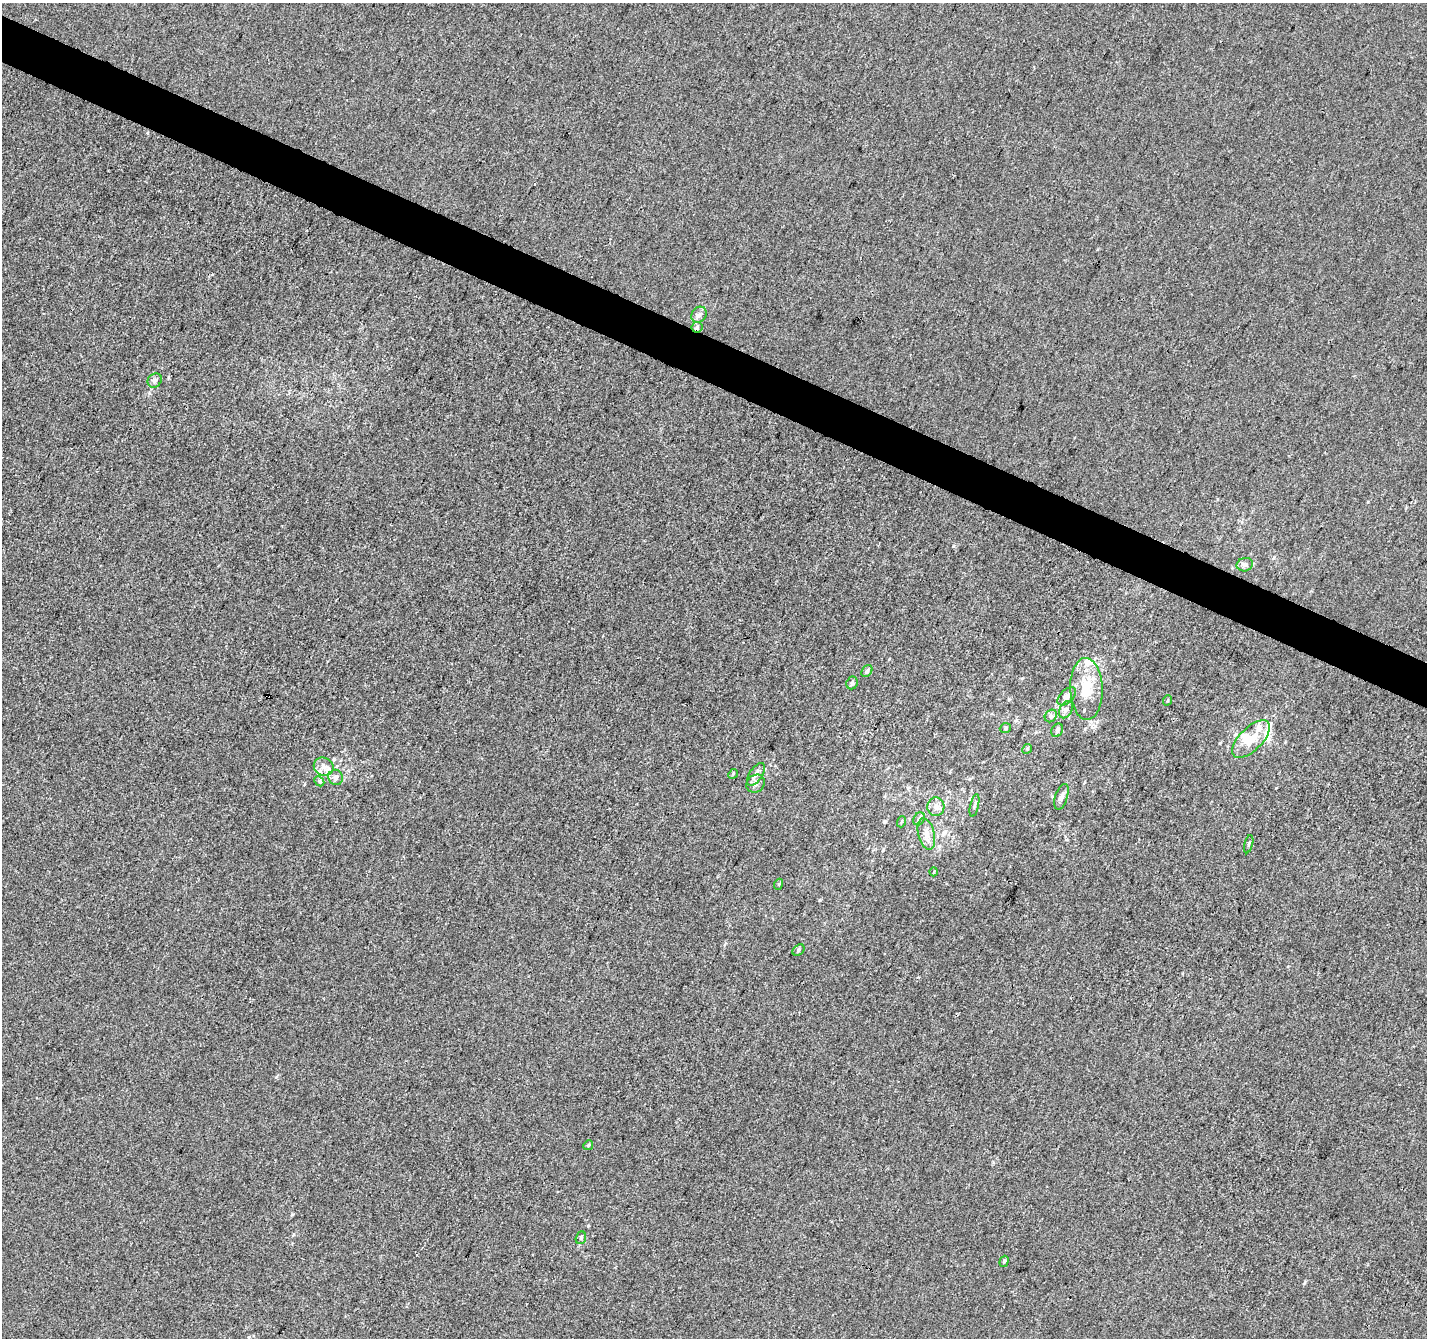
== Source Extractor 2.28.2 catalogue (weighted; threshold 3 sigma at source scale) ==
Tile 11 of 4 x 4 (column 3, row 3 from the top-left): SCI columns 2859-4283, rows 1606-2941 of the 5708 x 5815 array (HDU 1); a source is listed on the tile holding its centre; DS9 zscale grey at full resolution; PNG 1429 x 1340 px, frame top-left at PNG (2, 3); each listed source drawn as its Kron ellipse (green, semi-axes under 4 px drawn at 4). Shown black and unused: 3% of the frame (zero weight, under 3 of 4 exposures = <1% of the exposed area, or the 3 px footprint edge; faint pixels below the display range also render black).
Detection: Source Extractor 2.28.2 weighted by HDU 2 'WHT'; one run over the whole footprint, this tile lists its part. Background 2.39e-04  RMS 0.0036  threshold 0.0162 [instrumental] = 3 sigma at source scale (4.5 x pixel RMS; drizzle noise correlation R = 1.50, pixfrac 1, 0.0396/0.0396 arcsec/px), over >= 5 px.
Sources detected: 41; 1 inside a brighter object's white glare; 1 cosmic-ray / hot-pixel residue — neither listed nor drawn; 5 inside a brighter listed object's ellipse — not listed separately; the other 34 listed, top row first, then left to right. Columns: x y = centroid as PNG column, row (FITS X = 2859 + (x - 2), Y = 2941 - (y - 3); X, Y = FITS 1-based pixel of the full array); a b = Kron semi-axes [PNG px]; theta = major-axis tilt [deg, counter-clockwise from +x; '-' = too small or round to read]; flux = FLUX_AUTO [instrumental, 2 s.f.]
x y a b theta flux
699 315 8 7 - 1.3
697 327 6 5 - 0.79
155 380 7 6 - 1.1
1245 565 8 6 12 1.2
867 671 7 5 54 0.84
852 683 6 5 - 0.9
1086 689 31 16 -88 11
1067 696 11 6 45 2
1168 700 5 3 - 0.34
1066 710 9 6 62 1.2
1051 716 7 5 48 0.89
1005 728 6 4 19 0.6
1057 730 7 5 62 1
1251 739 24 11 45 7.3
1027 749 5 4 - 0.43
324 767 10 9 - 2.4
733 774 5 4 - 0.44
756 774 13 6 56 1.9
336 777 8 7 - 1.3
319 781 6 4 -45 0.53
756 784 10 8 46 1.6
1061 797 13 6 71 1.5
974 806 12 3 77 0.66
936 807 9 8 - 1.9
919 819 7 5 59 0.77
901 822 5 3 - 0.44
926 834 16 8 -75 2.8
1249 844 9 3 75 0.47
934 872 4 3 - 0.28
779 884 5 3 - 0.4
798 950 7 5 42 0.67
588 1145 5 4 - 0.46
581 1238 6 5 - 0.6
1004 1261 6 4 70 0.58
Overlapping masked pixels (flux is a lower limit): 1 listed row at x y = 697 327
Unlisted compact peaks at least as high as the median listed source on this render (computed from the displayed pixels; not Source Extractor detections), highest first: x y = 953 546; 292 1214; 276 1077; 820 900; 1305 1282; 1368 502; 588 1226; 294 1234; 1095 726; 884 822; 993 1162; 889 659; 334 760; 1276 788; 1217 499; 883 850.